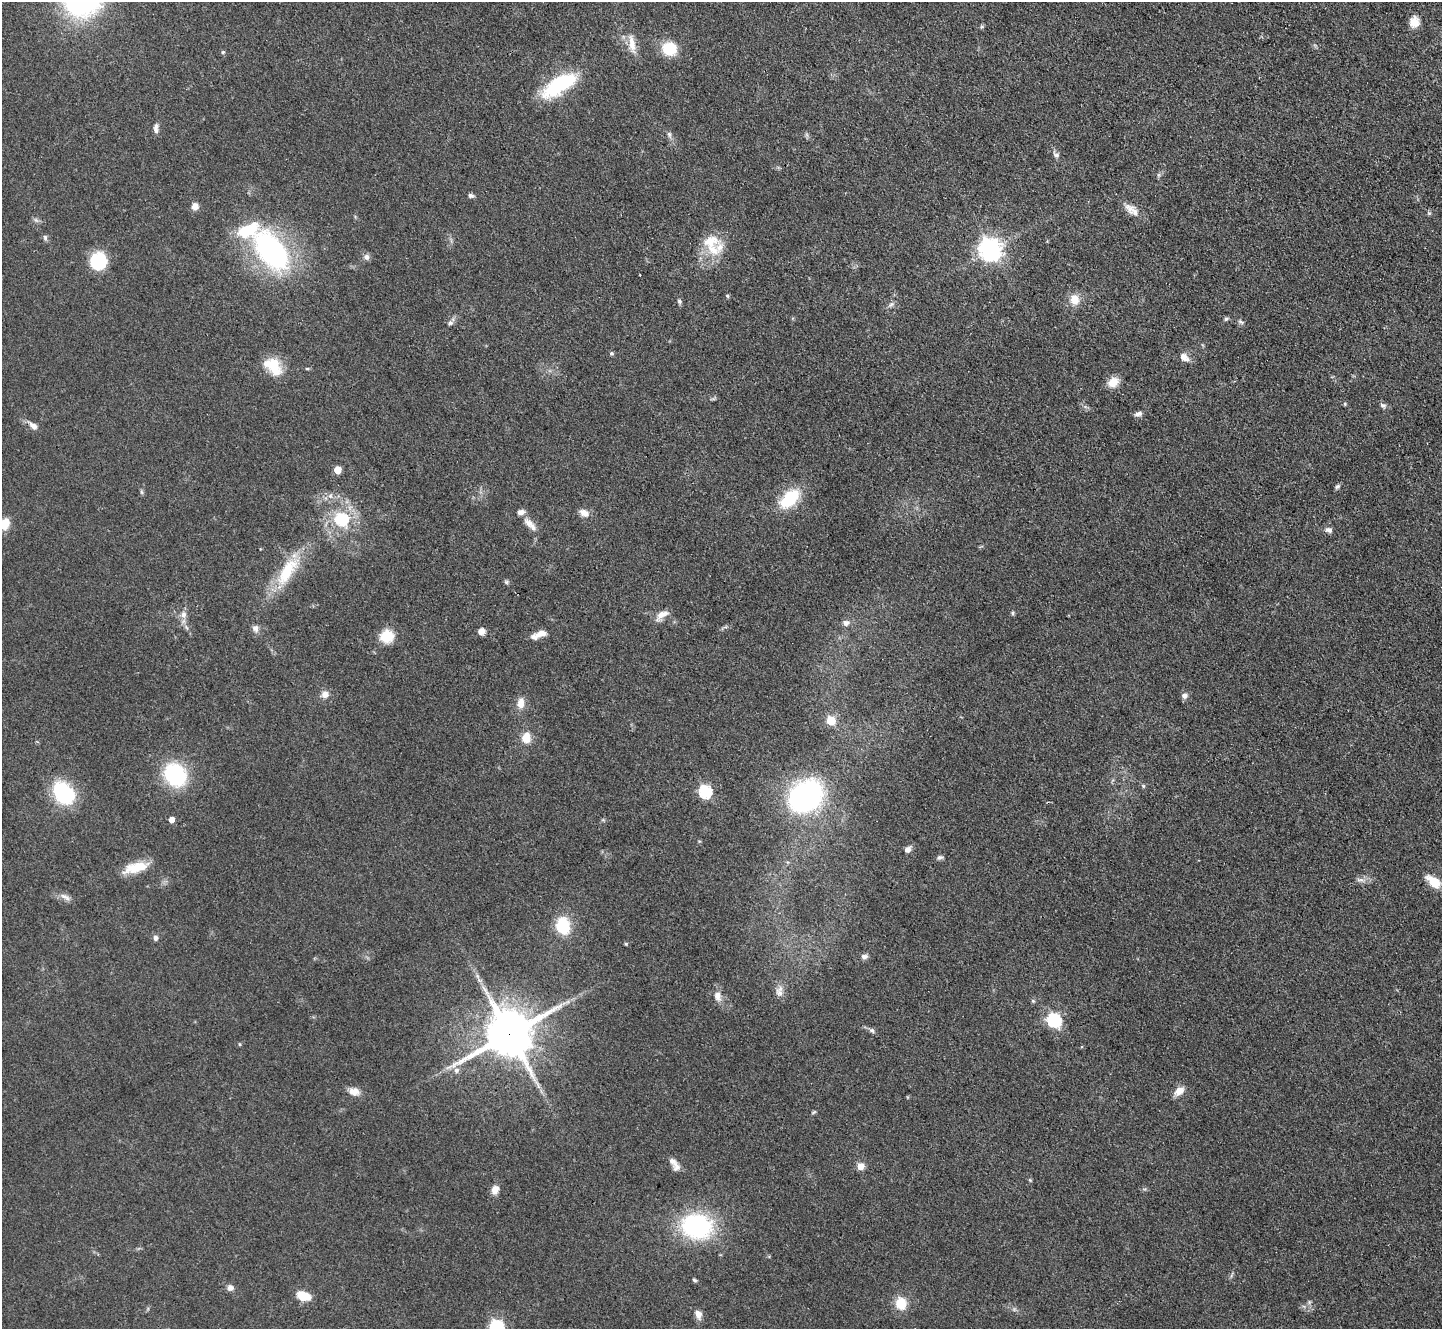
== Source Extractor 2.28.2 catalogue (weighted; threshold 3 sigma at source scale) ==
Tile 10 of 4 x 4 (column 2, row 3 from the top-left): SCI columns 1443-2882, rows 1482-2808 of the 5764 x 5754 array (HDU 1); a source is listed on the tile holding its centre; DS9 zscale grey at full resolution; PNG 1444 x 1331 px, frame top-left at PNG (2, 2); no overlay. Shown black and unused: <1% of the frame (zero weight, under 3 of 4 exposures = <1% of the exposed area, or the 3 px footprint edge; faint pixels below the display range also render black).
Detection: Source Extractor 2.28.2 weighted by HDU 2 'WHT'; one run over the whole footprint, this tile lists its part. Background 0.0479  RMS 0.0057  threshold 0.0258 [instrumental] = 3 sigma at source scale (4.5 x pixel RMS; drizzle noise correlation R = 1.50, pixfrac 1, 0.05/0.05 arcsec/px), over >= 5 px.
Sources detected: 110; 8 inside a brighter listed object's ellipse — not listed separately; the other 102 listed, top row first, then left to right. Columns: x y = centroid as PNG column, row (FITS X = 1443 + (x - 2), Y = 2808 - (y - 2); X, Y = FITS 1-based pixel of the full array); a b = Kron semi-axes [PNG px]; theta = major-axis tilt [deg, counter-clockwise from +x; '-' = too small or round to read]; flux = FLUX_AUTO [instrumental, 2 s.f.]
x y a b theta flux
1414 22 13 11 88 6.4
982 27 6 4 29 0.89
632 44 27 9 -81 7.3
669 49 17 15 -8 16
223 52 5 4 - 0.76
560 84 41 16 33 45
156 128 13 6 88 2.4
669 134 8 6 -74 1.6
1056 155 13 7 -44 2.2
1158 175 7 4 90 0.97
471 195 7 5 -7 1.6
195 206 7 6 - 4.4
1130 208 16 11 -50 5
1429 213 5 5 - 0.87
36 220 8 5 -45 1.4
45 237 8 6 -75 1.3
710 241 25 15 3 12
990 249 8 8 - 440
271 251 39 21 -53 140
366 257 8 8 - 2.2
98 261 13 12 - 44
727 296 5 4 - 0.76
1074 300 14 12 -74 7.5
679 301 7 5 -67 1.3
891 305 10 6 36 1.8
1226 319 6 5 - 1.2
1241 322 8 5 -27 1.4
450 323 7 6 - 1.6
611 353 5 5 - 0.96
1184 357 13 9 -39 4.4
274 367 24 15 -67 16
307 369 5 3 - 0.73
1113 382 12 10 36 7.5
1345 404 5 4 - 0.68
1383 405 9 6 -19 1.7
1138 414 9 6 16 2.3
33 426 13 7 -38 3.6
337 470 5 5 - 13
1337 486 7 5 43 1.3
141 492 6 4 -88 0.97
330 496 6 6 - 1.8
789 499 22 13 44 30
584 513 11 7 -26 4.7
342 519 6 6 - 72
5 524 13 9 72 7.5
530 524 18 8 -40 5.3
1329 530 9 7 -17 2.4
287 571 48 17 57 28
506 582 7 5 -22 1.1
1012 613 5 5 - 0.89
183 615 11 9 83 3.7
662 615 20 8 38 5.1
846 623 9 7 1 2.7
255 628 9 8 - 2.7
481 631 8 7 - 3.5
541 633 12 7 16 4.8
387 636 12 11 - 16
325 694 9 8 - 3.8
1185 695 8 7 - 2.6
521 703 13 8 83 6.1
831 721 5 5 - 21
526 738 15 12 83 7.1
175 775 19 16 -51 61
1143 786 6 5 - 0.85
705 791 6 6 - 82
64 793 28 20 -50 38
806 797 28 22 42 140
171 819 4 4 - 6.3
908 849 9 7 34 2.7
940 857 8 6 10 1.5
136 867 31 11 15 14
1360 880 13 4 2 2.4
1433 882 19 10 -40 11
65 897 16 7 -27 3.3
563 926 13 11 -73 28
155 938 7 6 - 1.8
626 944 5 4 - 0.62
864 957 9 6 2 2.3
479 980 7 5 -44 1.4
779 993 15 8 -61 4.1
718 996 14 9 -73 4.7
1033 1001 5 5 - 0.9
1054 1020 7 6 - 110
872 1030 8 6 -37 1.6
509 1034 15 13 29 3000
240 1044 5 3 - 0.57
456 1070 7 7 - 2.3
354 1091 15 10 -12 5.3
1179 1091 14 8 39 5.3
814 1112 8 4 35 0.79
861 1166 8 7 - 4.5
677 1167 11 10 - 3.1
1030 1180 5 5 - 0.65
495 1190 10 8 68 4.9
697 1226 23 18 -10 98
695 1280 6 4 -38 0.94
230 1288 8 8 - 2.5
304 1296 14 9 -20 11
1309 1302 7 4 72 1
901 1303 14 12 -80 12
698 1314 12 8 -68 3.9
497 1327 6 6 - 110
Overlapping masked pixels (flux is a lower limit): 1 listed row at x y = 509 1034
Isophote crosses this tile's border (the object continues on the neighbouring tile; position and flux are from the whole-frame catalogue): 2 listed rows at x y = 5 524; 497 1327